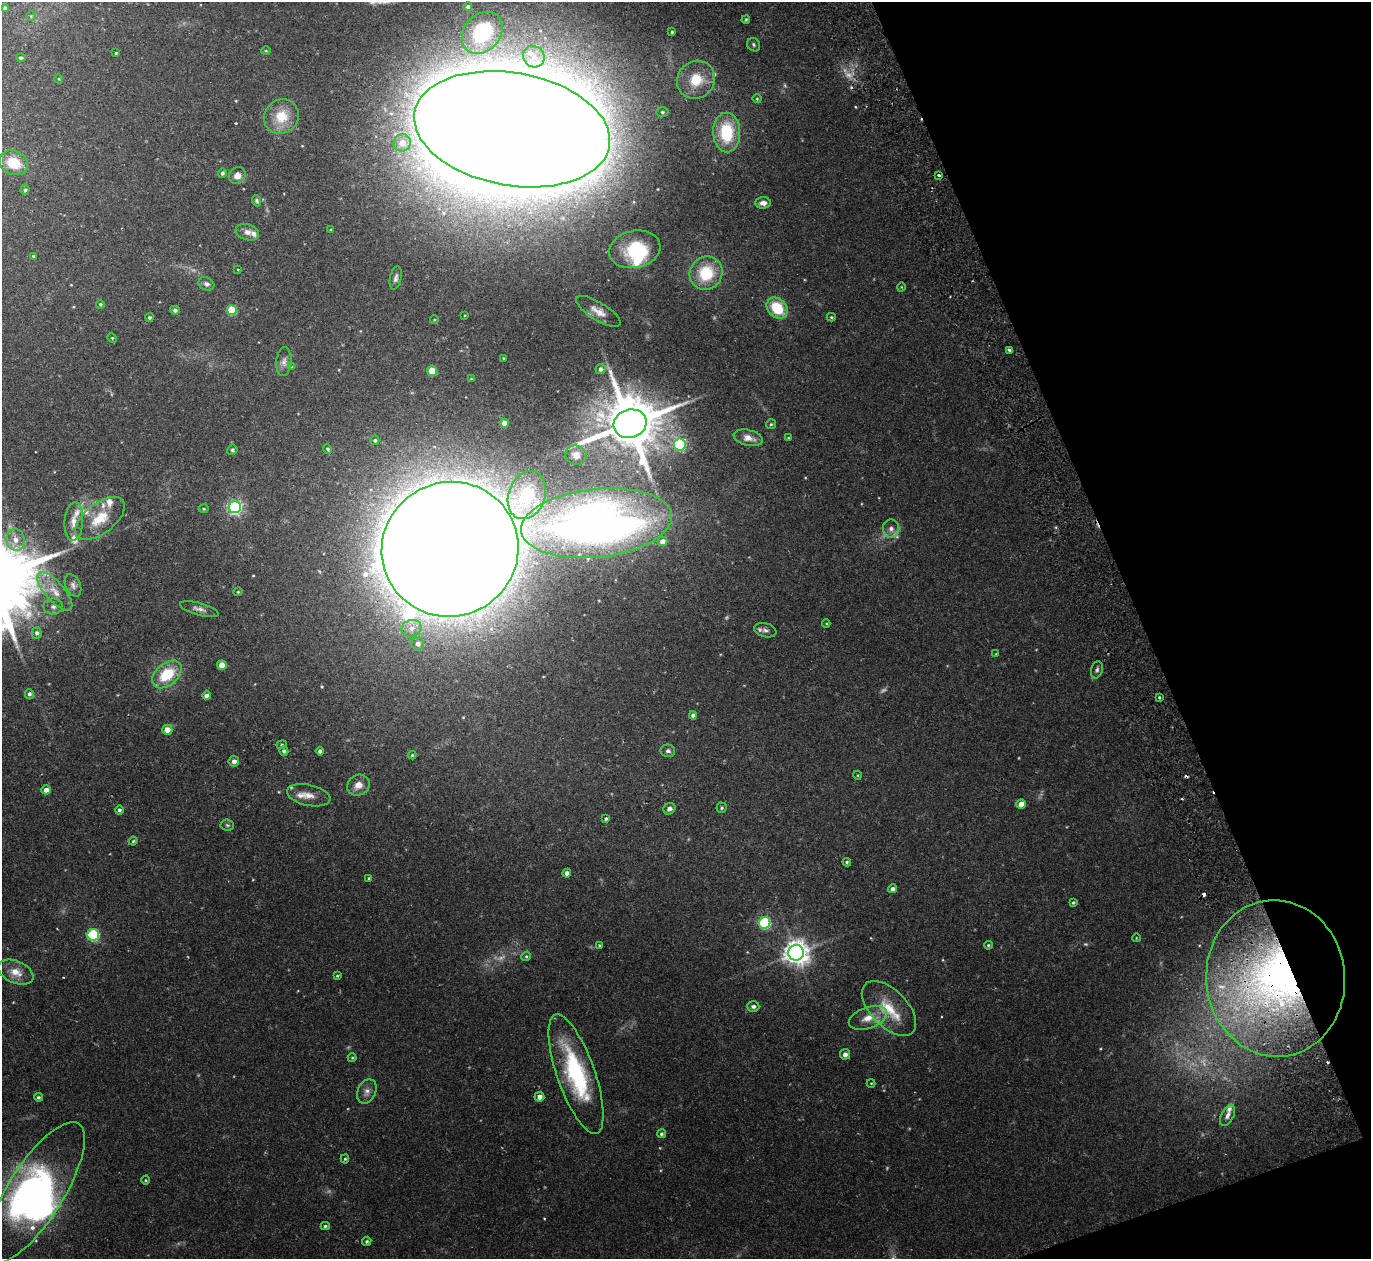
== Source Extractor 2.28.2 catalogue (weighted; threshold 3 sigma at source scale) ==
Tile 12 of 4 x 4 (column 4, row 3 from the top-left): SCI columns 4162-5530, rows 1438-2694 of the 5588 x 5513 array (HDU 1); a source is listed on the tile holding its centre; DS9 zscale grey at full resolution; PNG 1373 x 1261 px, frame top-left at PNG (2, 2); each listed source drawn as its Kron ellipse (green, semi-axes under 4 px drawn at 4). Shown black and unused: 18% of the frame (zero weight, under 2 of 3 exposures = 3% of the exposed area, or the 3 px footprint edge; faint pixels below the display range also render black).
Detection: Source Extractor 2.28.2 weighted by HDU 2 'WHT'; one run over the whole footprint, this tile lists its part. Background 0.0576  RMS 0.005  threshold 0.0227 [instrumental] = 3 sigma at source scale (4.5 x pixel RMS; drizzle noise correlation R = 1.50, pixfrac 1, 0.05/0.05 arcsec/px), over >= 5 px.
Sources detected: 173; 9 too faint to see at this stretch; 5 inside a brighter object's white glare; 5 cosmic-ray / hot-pixel residue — neither listed nor drawn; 14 inside a brighter listed object's ellipse — not listed separately; the other 140 listed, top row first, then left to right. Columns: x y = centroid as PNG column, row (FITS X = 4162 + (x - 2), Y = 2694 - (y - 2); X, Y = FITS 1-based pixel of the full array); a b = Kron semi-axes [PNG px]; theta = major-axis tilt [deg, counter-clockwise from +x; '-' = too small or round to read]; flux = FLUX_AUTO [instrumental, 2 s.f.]
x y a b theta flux
468 7 4 4 - 1.7
5 8 4 4 - 1.6
31 16 5 5 - 0.63
746 20 4 3 - 0.6
672 32 4 3 - 0.72
482 33 23 18 48 28
754 45 7 6 - 0.94
266 51 5 3 - 0.48
116 53 3 3 - 0.56
534 57 11 10 - 5.1
21 58 5 4 - 1.1
59 79 4 3 - 0.4
696 80 20 18 43 14
757 99 4 4 - 0.54
662 112 6 5 - 0.93
281 117 18 16 45 12
512 129 99 56 -10 8400
727 132 20 13 -89 25
402 143 9 8 - 5.3
14 163 15 12 -26 13
222 173 4 4 - 1.2
939 175 3 3 - 1.1
237 176 9 8 - 3.5
25 190 5 4 - 0.78
257 201 6 4 -69 0.92
763 203 7 5 3 2.7
331 230 4 3 - 0.41
247 232 12 8 -16 3.1
635 249 26 18 11 30
33 256 3 3 - 0.57
238 270 4 2 - 0.33
706 273 17 16 - 20
396 278 12 5 78 1.8
206 284 8 6 -23 1.6
901 287 4 3 - 0.37
100 304 4 4 - 0.76
777 308 12 9 -45 17
175 310 5 4 - 1.3
232 310 5 5 - 22
598 311 25 9 -32 4.9
465 315 4 2 - 0.4
149 317 4 4 - 0.87
831 317 4 3 - 0.59
434 320 4 3 - 0.38
112 338 5 4 - 0.5
1009 350 4 3 - 1.7
503 358 4 2 - 0.39
284 362 14 7 85 2.6
292 367 4 4 - 0.39
600 369 5 5 - 1.5
432 371 5 5 - 14
471 379 4 3 - 0.49
504 423 4 4 - 6.8
630 424 17 14 17 3700
771 424 5 5 - 0.66
748 438 15 8 -14 4.4
788 438 4 3 - 0.45
375 440 4 4 - 0.93
680 444 6 6 - 69
328 449 5 4 - 0.78
232 450 5 5 - 0.83
576 455 11 9 -15 4.1
527 495 25 18 69 21
235 507 6 6 - 130
204 509 5 4 - 0.61
100 518 29 15 38 13
74 522 19 9 86 5.1
596 523 76 34 6 340
891 529 9 8 - 2.6
16 540 11 9 -79 4.3
662 541 5 4 - 3.1
450 549 69 67 27 4300
73 585 12 7 -65 2
55 591 24 9 -49 7.5
238 592 4 4 - 0.51
53 606 9 8 - 2.1
199 609 20 6 -15 2.6
826 623 4 3 - 0.42
411 628 10 8 19 3.7
765 630 11 7 -14 2
37 633 5 5 - 1.3
418 644 7 6 - 2.3
996 654 4 3 - 0.35
222 665 5 4 - 5.9
1097 670 9 5 75 1.3
167 674 17 11 40 17
29 694 5 4 - 1.3
207 696 4 4 - 2.9
1159 698 3 2 - 0.82
693 715 4 4 - 2.1
167 730 5 5 - 4.2
282 745 5 4 - 0.65
284 751 5 4 - 1.2
320 751 4 4 - 1.5
668 751 7 6 - 1.4
412 755 4 4 - 0.57
234 761 5 5 - 2.2
857 775 4 3 - 0.4
358 785 11 10 - 4.4
46 790 5 4 - 3.7
309 795 22 10 -12 5
1021 804 5 4 - 4.3
722 808 5 5 - 0.77
669 809 6 5 - 2.1
119 810 4 4 - 1.1
606 819 4 3 - 0.86
227 825 7 5 -5 0.89
133 841 4 3 - 0.58
847 862 4 4 - 0.7
567 873 4 4 - 1.9
369 878 4 3 - 0.76
892 889 4 4 - 1.8
1073 903 4 3 - 0.7
765 923 6 5 - 54
93 935 6 5 - 55
1136 938 4 3 - 0.33
600 945 3 2 - 0.47
988 945 4 3 - 0.57
796 953 8 7 - 520
526 956 5 4 - 0.66
16 972 19 11 -23 6.4
337 976 4 3 - 0.52
1276 978 78 69 -85 230
753 1006 6 5 - 1.4
889 1008 34 18 -46 15
868 1018 20 10 19 6.8
845 1054 5 5 - 1.9
352 1058 4 4 - 0.51
576 1074 63 19 -71 55
871 1083 4 4 - 0.41
367 1091 13 9 65 2.9
38 1097 4 4 - 0.75
539 1097 5 5 - 2.7
1227 1115 11 6 63 2
661 1134 4 4 - 0.96
345 1159 4 4 - 0.66
145 1180 4 3 - 0.46
35 1193 81 28 58 120
325 1226 4 4 - 0.77
367 1241 5 4 - 0.74
Overlapping masked pixels (flux is a lower limit): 2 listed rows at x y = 450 549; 1276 978